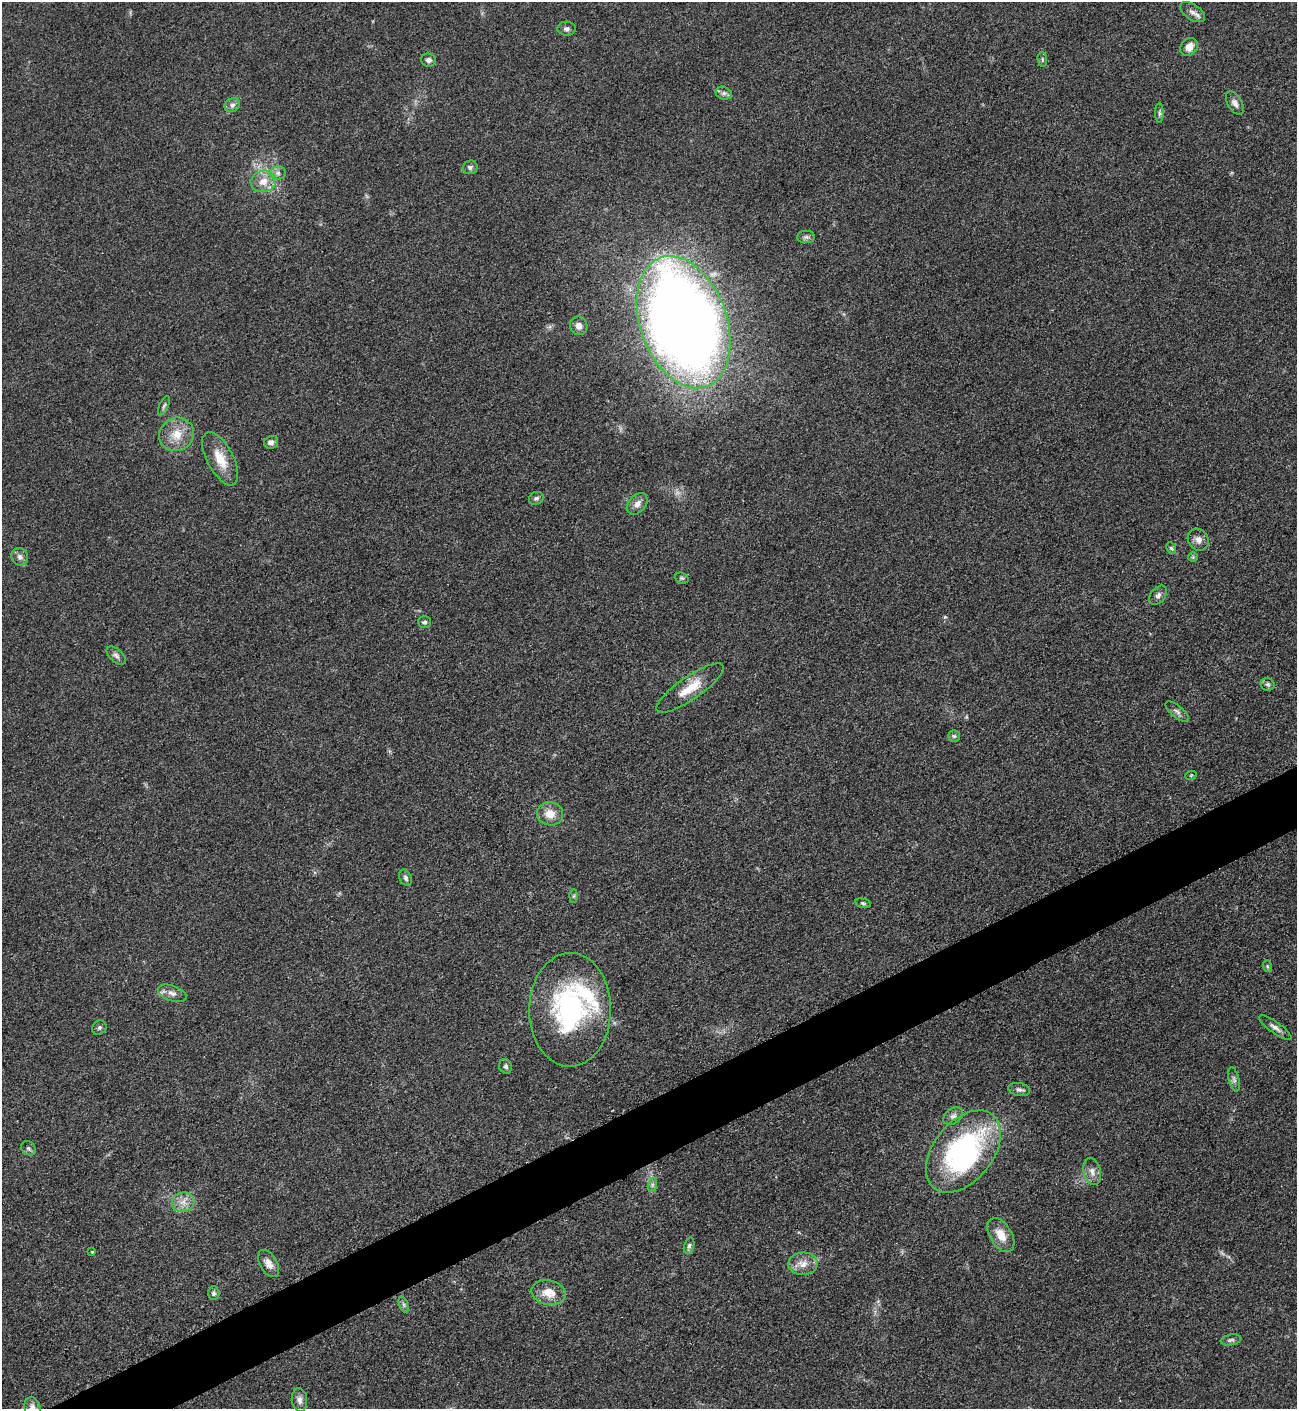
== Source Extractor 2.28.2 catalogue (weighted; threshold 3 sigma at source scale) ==
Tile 7 of 4 x 4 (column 3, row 2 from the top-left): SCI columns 2751-4045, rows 2822-4228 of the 5636 x 5647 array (HDU 1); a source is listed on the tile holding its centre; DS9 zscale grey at full resolution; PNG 1299 x 1411 px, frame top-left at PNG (2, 2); each listed source drawn as its Kron ellipse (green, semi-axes under 4 px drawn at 4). Shown black and unused: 4% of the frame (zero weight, under 3 of 5 exposures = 1% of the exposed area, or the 3 px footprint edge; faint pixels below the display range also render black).
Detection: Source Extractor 2.28.2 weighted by HDU 2 'WHT'; one run over the whole footprint, this tile lists its part. Background 0.0927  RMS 0.0067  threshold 0.0302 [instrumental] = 3 sigma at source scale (4.5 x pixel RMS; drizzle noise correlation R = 1.50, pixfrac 1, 0.05/0.05 arcsec/px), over >= 5 px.
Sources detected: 66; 1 too faint to see at this stretch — neither listed nor drawn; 2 inside a brighter listed object's ellipse — not listed separately; the other 63 listed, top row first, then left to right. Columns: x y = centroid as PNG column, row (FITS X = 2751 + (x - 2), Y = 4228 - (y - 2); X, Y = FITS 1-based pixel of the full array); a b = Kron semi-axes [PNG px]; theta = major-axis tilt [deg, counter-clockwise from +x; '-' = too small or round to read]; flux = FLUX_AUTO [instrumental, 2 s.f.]
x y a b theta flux
1193 12 14 7 -34 3.8
567 29 9 7 -2 2.2
1189 47 10 8 51 6.5
1042 59 7 5 -85 1.2
429 60 7 6 - 2.7
724 93 8 6 -19 2.3
1235 103 13 7 -59 3.3
232 105 8 6 33 2.4
1159 113 10 4 -90 1.5
470 167 7 7 - 1.8
278 173 8 6 0 2.5
263 181 13 10 13 8.5
806 237 9 6 0 1.9
683 322 68 43 -70 1000
579 326 9 8 - 4.1
164 406 10 4 66 1.5
177 434 18 16 28 13
271 442 7 6 - 2.9
220 459 29 13 -62 15
536 498 7 6 - 1.6
637 504 12 8 48 4.7
1198 540 11 10 - 3.9
1171 548 6 4 -62 1.1
20 557 9 8 - 3
1193 557 5 5 - 0.87
682 578 7 5 -20 1.2
1158 595 11 7 48 2.5
424 622 6 6 - 1.6
116 656 12 6 -42 2.6
1268 684 7 6 - 1.6
690 688 40 11 35 16
1177 712 14 6 -39 2.6
954 736 6 6 - 1.2
1191 775 6 3 19 0.63
550 814 13 11 -9 8.9
405 878 8 6 -65 1.9
573 896 6 4 89 1
863 903 8 4 -14 1.1
1267 966 6 4 -72 1
172 993 15 7 -19 4.2
570 1010 57 41 89 110
99 1028 7 6 - 1.5
1275 1028 19 5 -36 3.5
506 1066 7 6 - 1.9
1234 1079 12 5 -76 2
1019 1089 11 6 -11 2.2
953 1116 11 7 36 3.1
29 1148 8 6 -38 1.6
963 1152 47 29 51 140
1092 1172 14 8 -76 4.3
652 1185 7 4 71 1.5
183 1202 11 10 - 5.7
1001 1235 19 10 -58 9.5
689 1246 8 5 74 1.7
92 1252 4 4 - 0.61
269 1263 15 8 -59 4.8
803 1264 15 11 3 6.8
548 1292 17 12 -11 10
214 1293 7 6 - 1.6
404 1305 8 4 -71 1.4
1231 1340 10 5 9 1.6
299 1400 12 7 -83 3.4
33 1408 11 8 -74 4.3
Isophote crosses this tile's border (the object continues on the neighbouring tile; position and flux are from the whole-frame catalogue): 1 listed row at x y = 33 1408